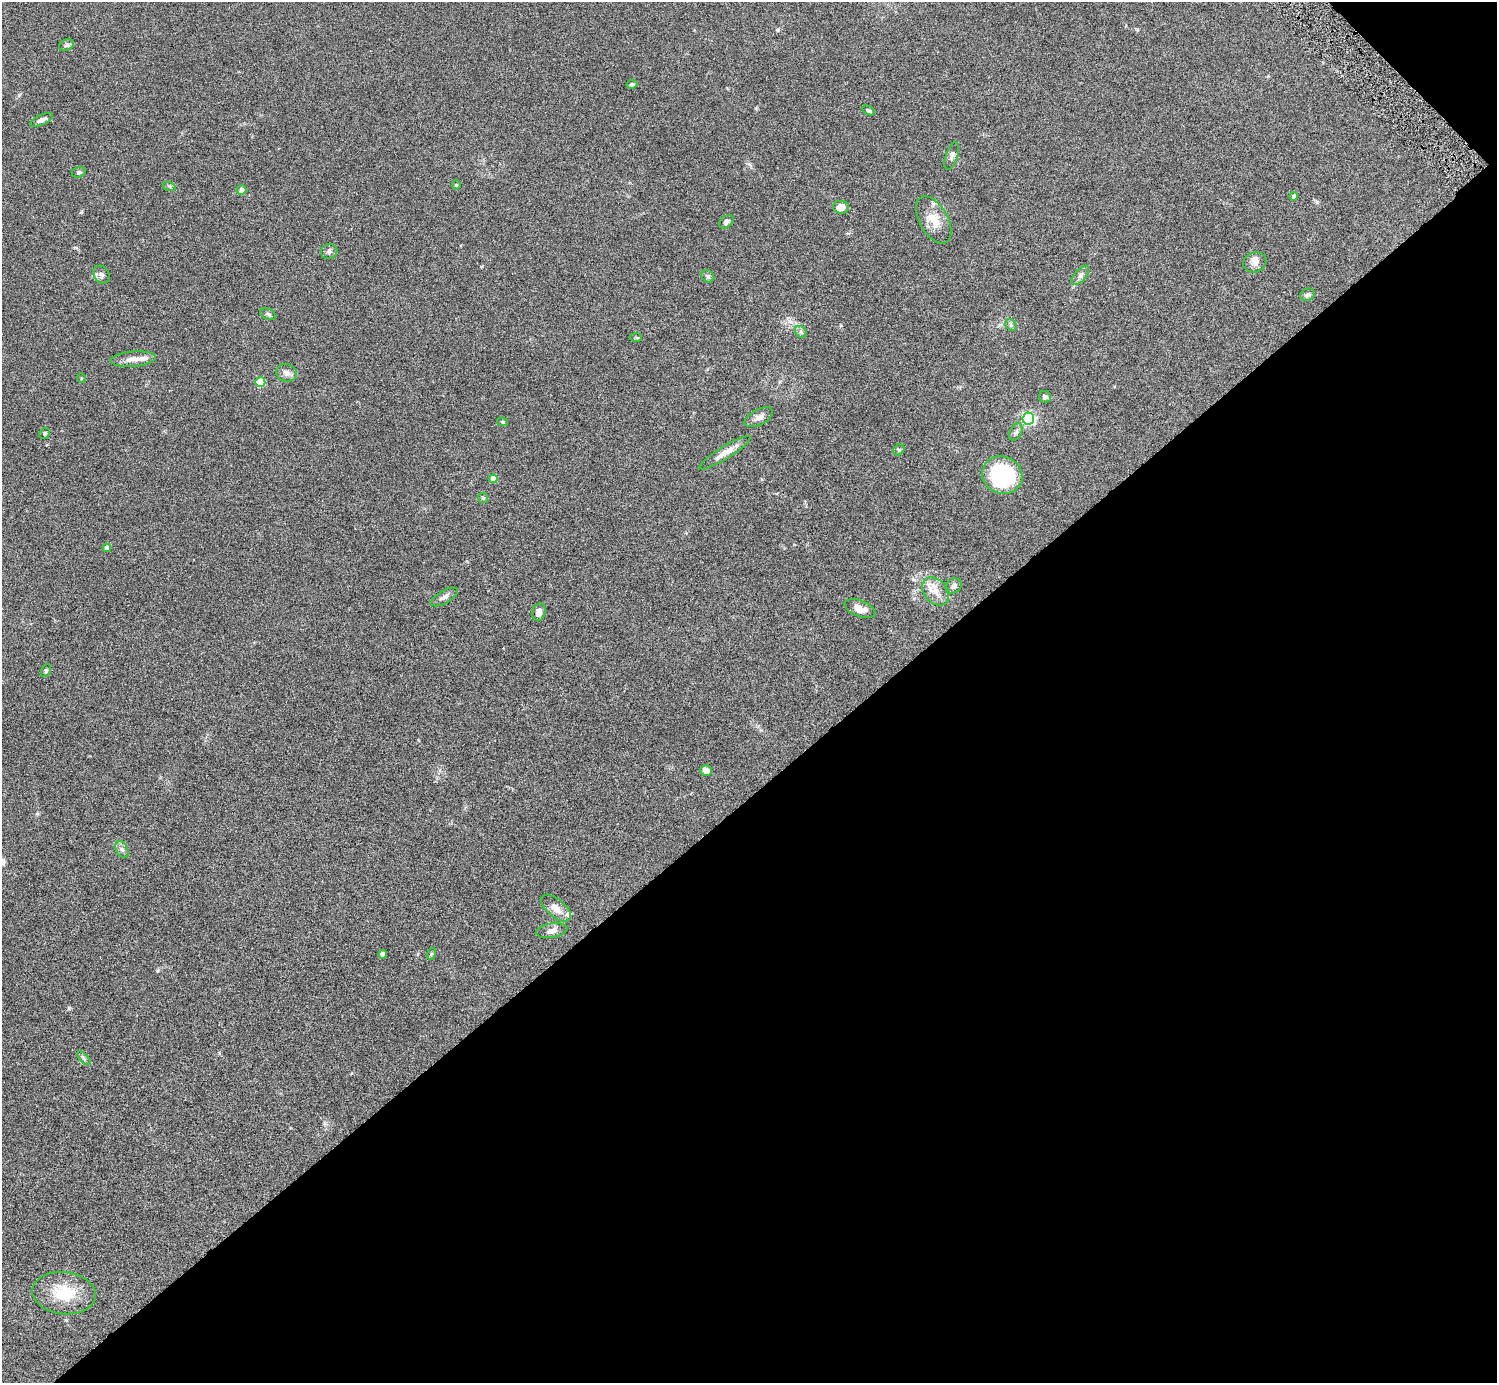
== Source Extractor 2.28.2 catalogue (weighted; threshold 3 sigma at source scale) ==
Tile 12 of 4 x 4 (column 4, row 3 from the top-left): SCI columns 4523-6017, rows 1713-3093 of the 6023 x 6019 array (HDU 1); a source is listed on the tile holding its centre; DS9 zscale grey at full resolution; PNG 1499 x 1385 px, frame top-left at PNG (2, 2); each listed source drawn as its Kron ellipse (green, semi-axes under 4 px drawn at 4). Shown black and unused: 43% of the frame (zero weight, under 5 of 9 exposures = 3% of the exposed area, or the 3 px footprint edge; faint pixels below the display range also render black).
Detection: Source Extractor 2.28.2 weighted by HDU 2 'WHT'; one run over the whole footprint, this tile lists its part. Background 0.0498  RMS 0.0042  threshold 0.0172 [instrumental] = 3 sigma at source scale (4.09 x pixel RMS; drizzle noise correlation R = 1.36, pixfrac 0.8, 0.05/0.05 arcsec/px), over >= 5 px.
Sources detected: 56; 3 inside a brighter listed object's ellipse — not listed separately; the other 53 listed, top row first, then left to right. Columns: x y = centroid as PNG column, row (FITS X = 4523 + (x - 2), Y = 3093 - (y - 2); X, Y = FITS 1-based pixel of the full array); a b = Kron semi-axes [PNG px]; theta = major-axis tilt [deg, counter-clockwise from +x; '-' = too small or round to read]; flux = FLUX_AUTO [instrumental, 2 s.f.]
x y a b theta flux
66 45 7 5 22 0.77
632 84 5 4 - 0.73
868 110 7 4 -28 0.53
41 120 12 5 24 1.7
952 156 14 6 71 1.2
79 172 7 5 17 0.67
456 185 4 4 - 0.37
169 186 7 4 -18 0.62
241 190 5 4 - 1.6
1294 196 4 4 - 0.95
841 207 8 6 -3 3.3
934 220 26 14 -60 6.2
726 222 8 5 40 0.91
329 252 8 7 - 1.1
1255 262 12 10 19 2.4
101 275 9 7 -55 1.4
1080 275 11 5 49 1.4
708 276 7 5 -43 0.76
1308 295 7 6 - 1.1
268 314 8 5 -23 0.82
1011 325 6 5 - 0.66
801 332 6 5 - 0.82
636 338 6 4 -3 0.46
133 359 22 7 5 3.1
286 373 10 8 -13 2
81 378 5 3 - 0.31
260 382 5 5 - 17
1045 397 6 6 - 1.1
759 417 15 8 28 2.3
1028 419 6 6 - 68
503 422 5 4 - 0.39
1016 432 9 6 66 1.1
45 433 6 5 - 0.55
899 450 6 5 - 0.59
725 453 30 6 32 3.6
1002 475 20 18 -23 35
493 479 4 4 - 3.7
483 498 5 5 - 0.48
107 548 4 4 - 2.2
954 586 8 7 - 1.4
936 591 16 11 -50 4.4
444 597 15 6 30 1.7
860 609 16 8 -20 3.4
539 612 9 6 73 2.1
46 671 7 4 63 0.56
706 770 6 5 - 2.5
122 849 9 5 -62 1.2
556 908 18 9 -40 3.7
552 931 16 7 9 1.8
383 954 4 4 - 2
431 954 6 4 71 0.47
84 1058 9 3 -46 0.58
64 1293 32 21 -5 14